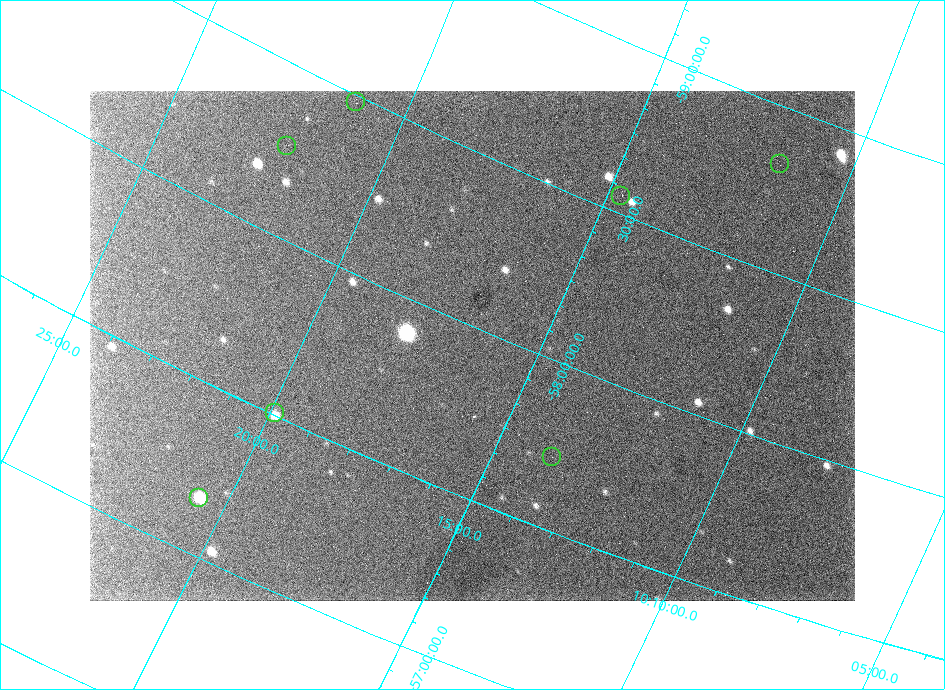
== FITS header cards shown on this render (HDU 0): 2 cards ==
NAXIS1  =                  765 /
NAXIS2  =                  510 /

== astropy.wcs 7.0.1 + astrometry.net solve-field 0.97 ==
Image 765 x 510 px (HDU 0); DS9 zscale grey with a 90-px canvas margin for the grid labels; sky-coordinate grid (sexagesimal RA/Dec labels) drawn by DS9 from the SOLVED WCS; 7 Tycho-2 reference stars matched to detected sources circled (green)
Header WCS: none
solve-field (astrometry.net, Tycho-2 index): SOLVED blind (the file carries no WCS)
Solved WCS: RA---TAN-SIP/DEC--TAN-SIP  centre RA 10:16:27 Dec -57:57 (154.11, -57.95 deg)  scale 10.9 x 11.2 arcsec/px (non-square pixels)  FOV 139.0' x 95.5'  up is +156 deg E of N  parity flipped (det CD > 0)
(file carries no celestial WCS; the grid is the blind solution)
Tycho-2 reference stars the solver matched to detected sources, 7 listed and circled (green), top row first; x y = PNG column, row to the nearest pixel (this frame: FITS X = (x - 91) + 1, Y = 510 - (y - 91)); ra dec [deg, ICRS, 3 dp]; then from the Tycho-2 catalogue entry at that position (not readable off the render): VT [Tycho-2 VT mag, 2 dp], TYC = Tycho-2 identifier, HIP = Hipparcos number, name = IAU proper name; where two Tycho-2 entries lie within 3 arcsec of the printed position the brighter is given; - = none
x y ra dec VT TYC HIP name
357 102 155.284 -58.484 7.34 8612-1329-1 50695 -
288 146 155.543 -58.266 6.45 8612-1250-1 50785 -
781 164 152.898 -58.828 6.31 8611-2254-1 49926 -
622 196 153.672 -58.553 8.33 8612-1619-1 50186 -
276 413 154.970 -57.507 7.65 8608-735-1 50576 -
553 457 153.429 -57.719 8.41 8608-981-1 - -
200 498 155.154 -57.170 7.74 8608-844-1 50646 -